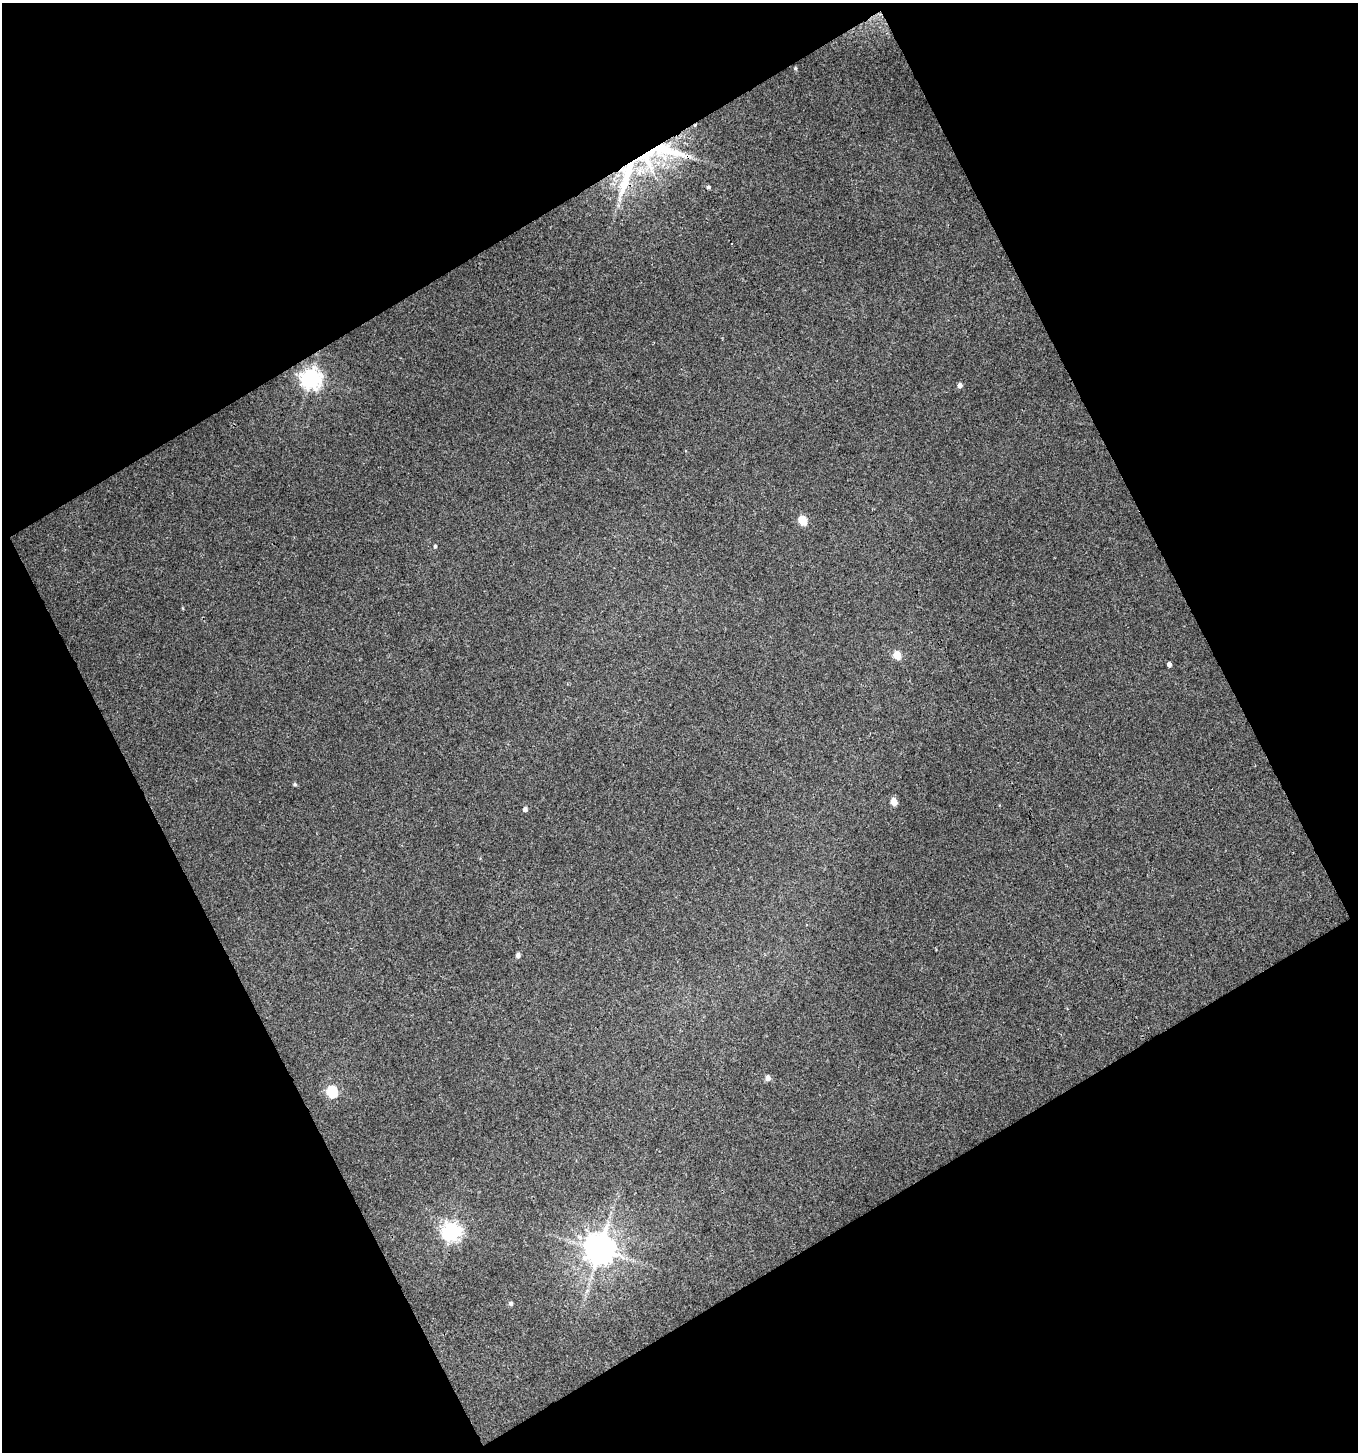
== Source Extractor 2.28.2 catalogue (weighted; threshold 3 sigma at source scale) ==
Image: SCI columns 34-1389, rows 1-1450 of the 1427 x 1450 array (HDU 1 of 3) = the unmasked area's bounding box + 8 px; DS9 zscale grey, full resolution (1 PNG px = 1 image px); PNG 1360 x 1454 px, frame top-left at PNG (2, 3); no overlay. Shown black and unused: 47% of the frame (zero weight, under 3 of 4 exposures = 1% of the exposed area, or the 3 px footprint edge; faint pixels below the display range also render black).
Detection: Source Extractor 2.28.2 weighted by HDU 2 'WHT'. Background 0.0495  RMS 0.0042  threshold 0.0189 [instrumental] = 3 sigma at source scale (4.5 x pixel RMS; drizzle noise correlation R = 1.50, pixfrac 1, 0.0396/0.0396 arcsec/px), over >= 5 px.
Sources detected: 20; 1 inside a brighter listed object's ellipse — not listed separately; the other 19 listed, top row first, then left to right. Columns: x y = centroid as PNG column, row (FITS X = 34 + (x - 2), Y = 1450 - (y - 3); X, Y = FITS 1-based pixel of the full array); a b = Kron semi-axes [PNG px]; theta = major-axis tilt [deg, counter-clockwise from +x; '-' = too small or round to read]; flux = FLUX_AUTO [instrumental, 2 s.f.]
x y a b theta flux
795 68 5 4 - 0.51
646 157 35 23 -77 30
626 176 61 12 72 22
708 187 4 4 - 0.79
310 378 8 8 - 200
960 385 5 5 - 1.6
802 520 6 5 - 15
435 546 4 4 - 0.62
897 655 5 5 - 9.2
1169 664 4 4 - 1.6
295 784 5 4 - 0.64
894 801 5 5 - 6.8
525 809 5 4 - 1.5
518 955 5 4 - 1.5
768 1078 5 5 - 2.5
332 1091 6 5 - 35
451 1231 7 7 - 170
599 1250 9 9 - 690
511 1303 5 5 - 0.92
Overlapping masked pixels (flux is a lower limit): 2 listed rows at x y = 646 157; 626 176